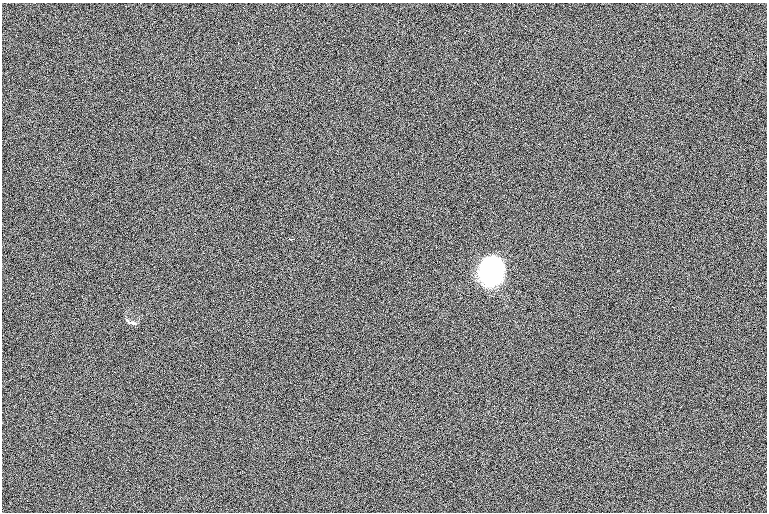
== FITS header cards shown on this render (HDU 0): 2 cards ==
NAXIS1  =                 1530 /
NAXIS2  =                 1020 /

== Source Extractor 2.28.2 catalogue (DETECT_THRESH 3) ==
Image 1530 x 1020 px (HDU 0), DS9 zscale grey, zoomed out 1/2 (1 PNG px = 2 x 2 image px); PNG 769 x 514 px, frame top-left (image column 2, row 1019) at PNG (2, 3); no overlay
Background 101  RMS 9.5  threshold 28.4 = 3 sigma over >= 5 px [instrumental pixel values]
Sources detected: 7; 2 cannot appear on this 1/2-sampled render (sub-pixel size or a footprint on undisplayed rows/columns) and are not listed; the other 5 listed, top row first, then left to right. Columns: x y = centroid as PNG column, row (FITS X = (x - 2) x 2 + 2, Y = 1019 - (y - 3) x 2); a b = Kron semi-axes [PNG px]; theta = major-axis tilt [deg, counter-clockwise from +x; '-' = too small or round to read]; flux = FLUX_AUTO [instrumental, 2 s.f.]
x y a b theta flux
289 239 3 1 - 1.6e+03
294 239 2 1 - 2.0e+03
490 274 17 15 -88 3.5e+06
128 321 9 3 -43 4.0e+03
132 323 10 4 -7 7.2e+03
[2 sub-pixel or undisplayed-footprint detections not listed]